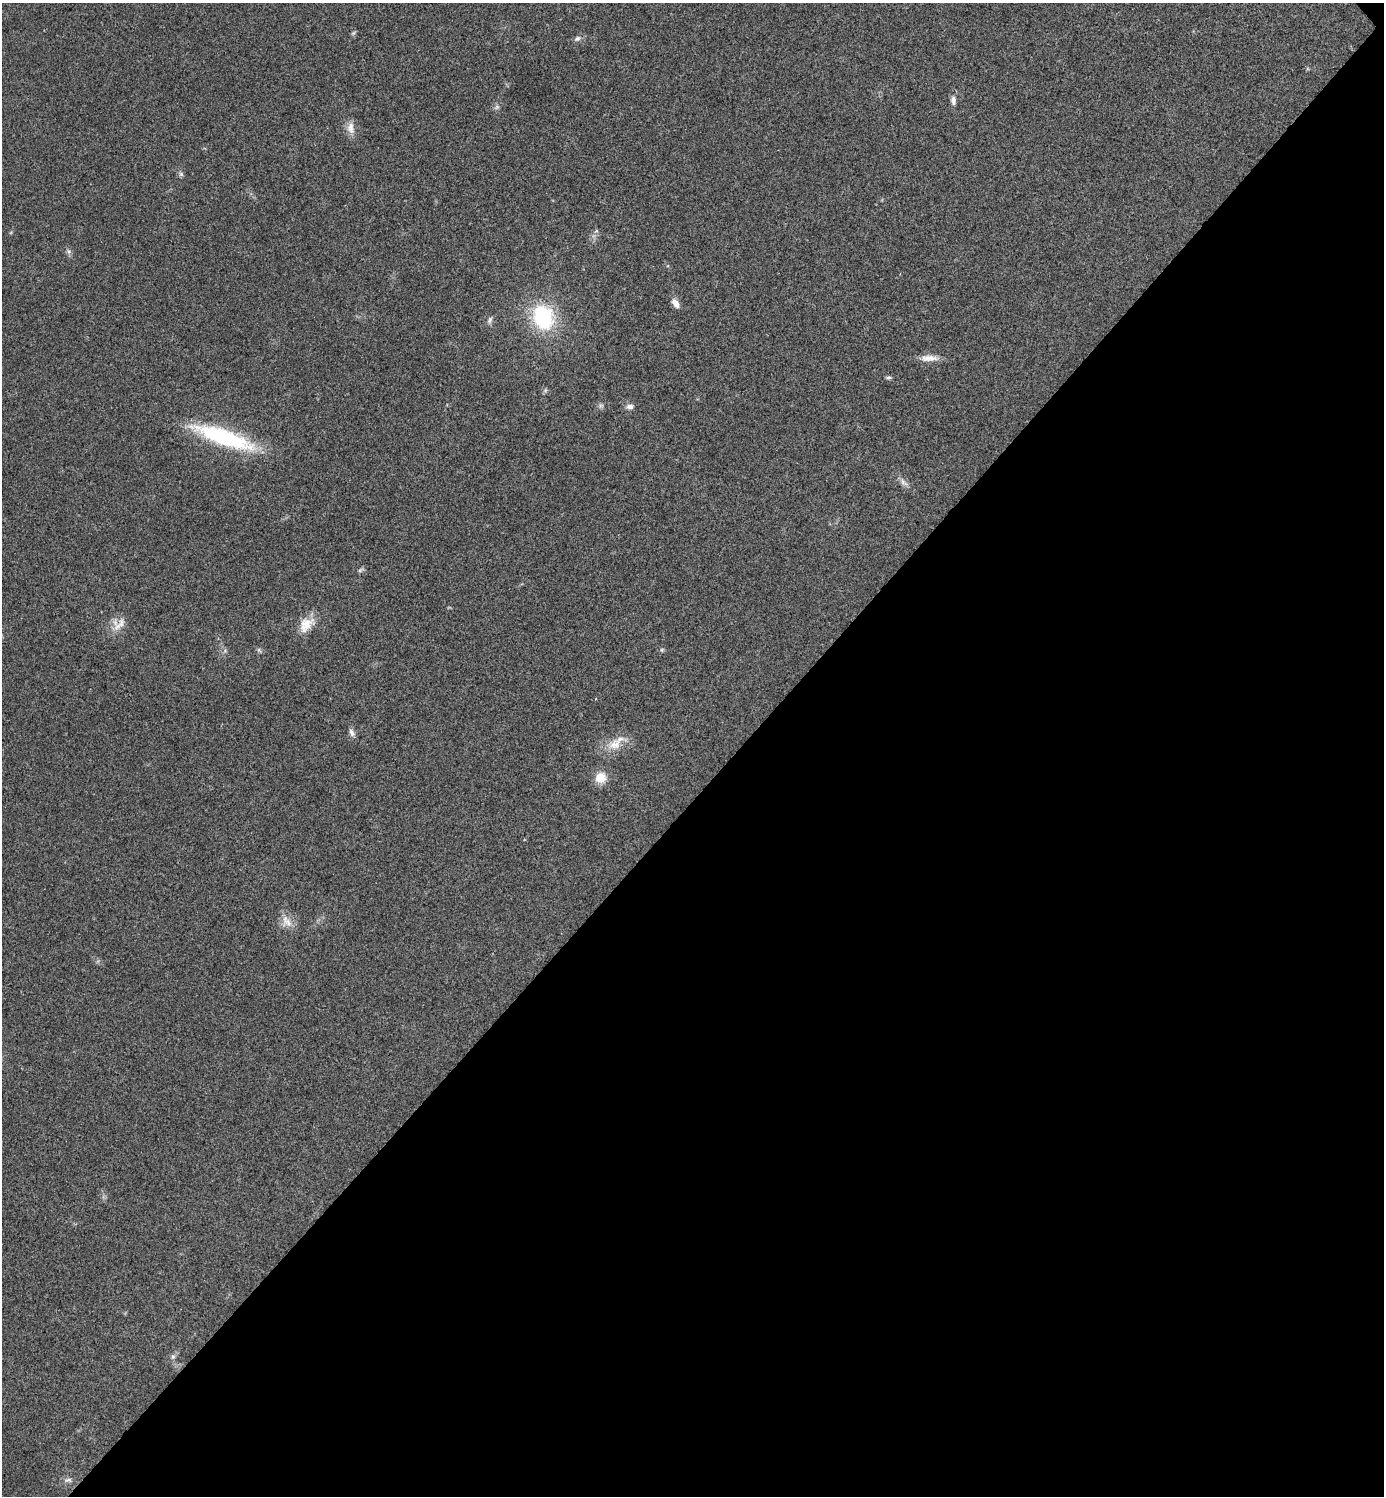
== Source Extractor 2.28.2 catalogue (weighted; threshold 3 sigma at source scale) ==
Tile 12 of 4 x 4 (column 4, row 3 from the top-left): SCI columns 4303-5684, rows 1501-2994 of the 5985 x 5985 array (HDU 1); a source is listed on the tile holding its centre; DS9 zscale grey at full resolution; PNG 1386 x 1498 px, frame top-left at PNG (2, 3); no overlay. Shown black and unused: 47% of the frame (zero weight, under 3 of 4 exposures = <1% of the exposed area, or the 3 px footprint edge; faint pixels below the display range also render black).
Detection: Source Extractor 2.28.2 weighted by HDU 2 'WHT'; one run over the whole footprint, this tile lists its part. Background 0.0204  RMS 0.004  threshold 0.0181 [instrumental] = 3 sigma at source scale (4.5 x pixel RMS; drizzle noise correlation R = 1.50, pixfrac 1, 0.05/0.05 arcsec/px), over >= 5 px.
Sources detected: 28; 1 too faint to see at this stretch — not listed; the other 27 listed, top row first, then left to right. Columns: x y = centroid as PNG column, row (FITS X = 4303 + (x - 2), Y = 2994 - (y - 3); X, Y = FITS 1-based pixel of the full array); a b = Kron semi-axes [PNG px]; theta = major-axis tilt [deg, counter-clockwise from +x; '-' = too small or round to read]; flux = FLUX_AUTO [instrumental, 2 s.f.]
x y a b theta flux
577 39 10 6 32 1.2
953 100 12 7 -82 1.8
497 107 6 6 - 0.92
351 128 17 10 -84 3.3
181 174 6 6 - 0.86
69 251 8 6 -54 1
676 303 14 8 -58 2.4
543 317 20 16 -71 39
490 320 10 6 71 1.2
929 358 26 8 0 3.9
888 377 6 6 - 0.77
545 390 7 5 60 0.69
601 406 7 5 30 0.88
630 407 9 7 2 1.8
223 437 72 17 -19 42
904 482 13 7 -46 2
360 570 9 4 36 0.8
306 624 24 15 42 6.7
117 626 21 11 -61 4.6
259 650 8 4 -54 0.68
662 650 6 5 - 0.59
352 733 11 6 -62 1.6
615 745 19 16 19 6.6
600 778 11 11 - 6.4
286 922 19 12 -56 4.4
173 1356 8 6 -90 1.1
68 1480 13 6 1 1.5